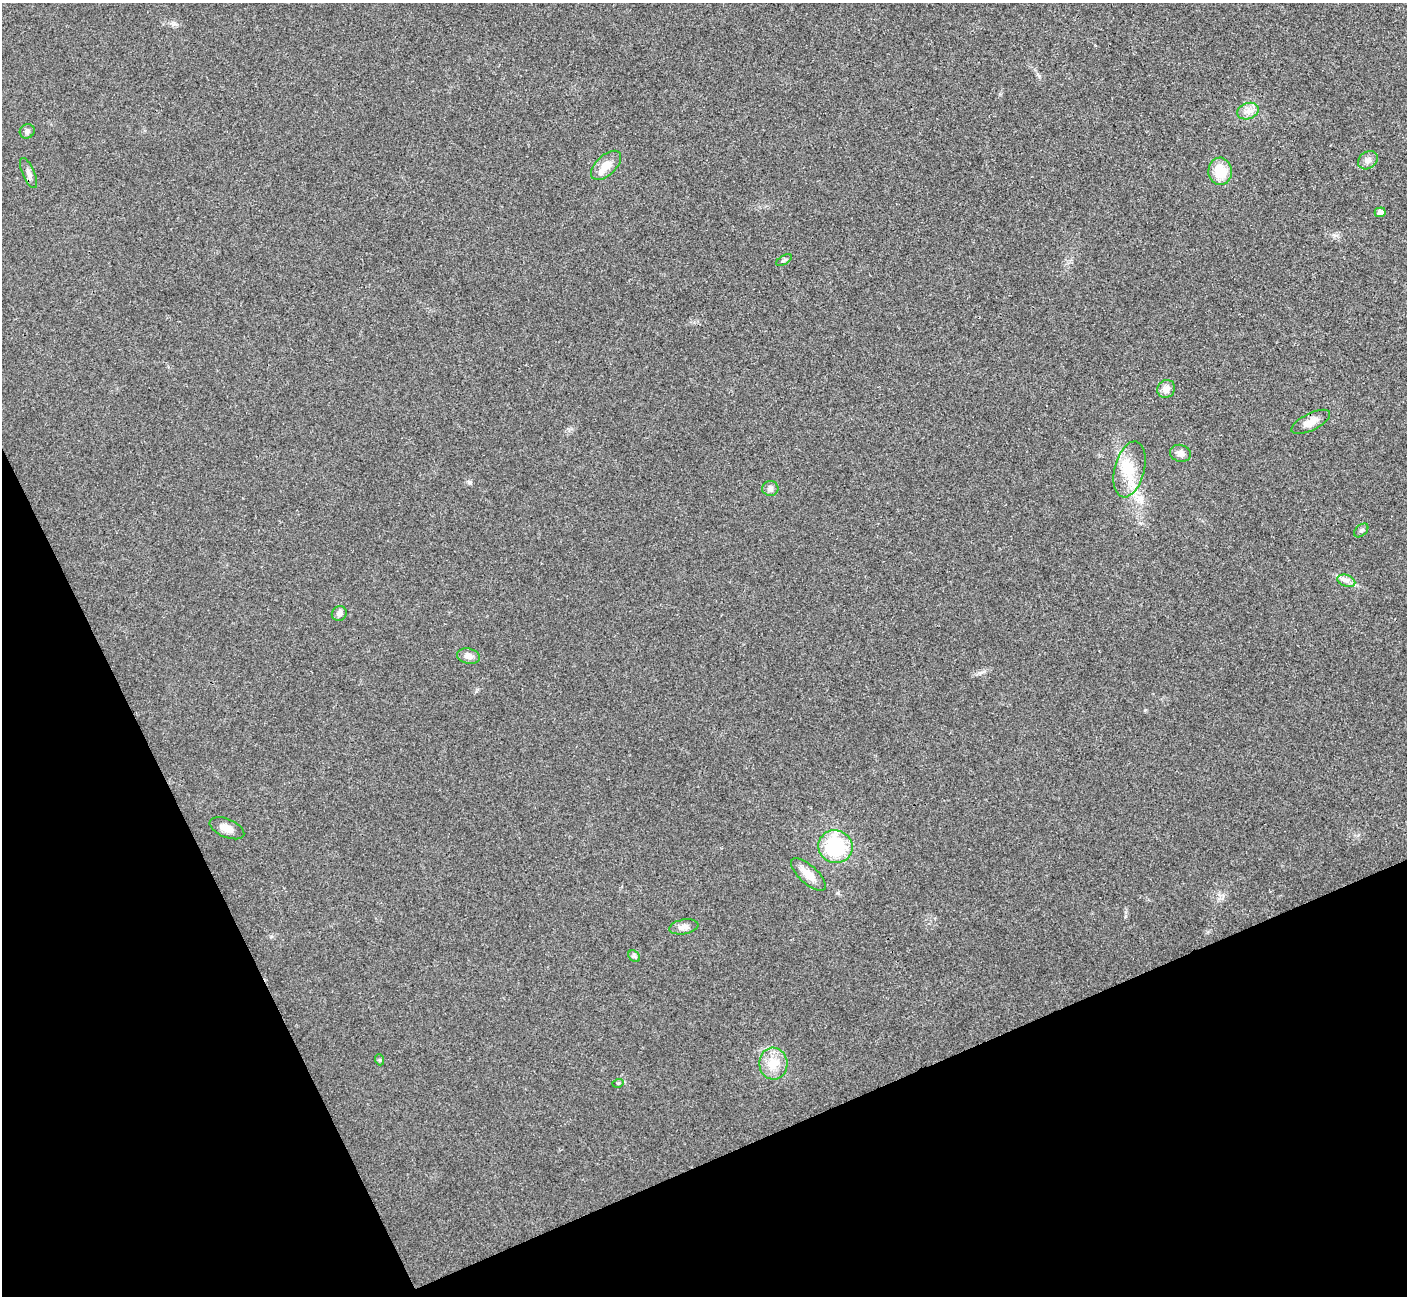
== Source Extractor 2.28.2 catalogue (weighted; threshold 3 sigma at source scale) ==
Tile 14 of 4 x 4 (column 2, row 4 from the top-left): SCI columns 1410-2814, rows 166-1459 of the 5634 x 5628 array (HDU 1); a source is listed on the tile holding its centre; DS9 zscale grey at full resolution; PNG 1409 x 1298 px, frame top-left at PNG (2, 3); each listed source drawn as its Kron ellipse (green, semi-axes under 4 px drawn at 4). Shown black and unused: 22% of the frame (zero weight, under 3 of 4 exposures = <1% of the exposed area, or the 3 px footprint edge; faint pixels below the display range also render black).
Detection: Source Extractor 2.28.2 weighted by HDU 2 'WHT'; one run over the whole footprint, this tile lists its part. Background 0.0215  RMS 0.0053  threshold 0.0237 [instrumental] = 3 sigma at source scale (4.5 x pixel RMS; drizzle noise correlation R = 1.50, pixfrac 1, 0.05/0.05 arcsec/px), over >= 5 px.
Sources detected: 26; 1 inside a brighter object's white glare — neither listed nor drawn; the other 25 listed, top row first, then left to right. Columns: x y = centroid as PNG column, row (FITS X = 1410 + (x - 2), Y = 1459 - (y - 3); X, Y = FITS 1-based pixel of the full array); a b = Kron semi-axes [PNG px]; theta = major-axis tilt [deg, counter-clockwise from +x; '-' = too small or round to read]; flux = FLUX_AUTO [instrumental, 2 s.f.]
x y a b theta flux
1248 111 11 8 20 3.4
27 131 7 7 - 1.5
1368 160 11 8 35 2.5
606 165 18 10 44 6.8
1220 171 14 11 -87 12
29 173 16 6 -67 2.3
1380 212 5 4 - 2.6
784 260 9 3 32 0.85
1166 389 9 8 - 3.7
1311 422 21 8 26 5.1
1180 453 10 8 -16 2.8
1129 469 28 15 76 13
770 488 8 7 - 1.9
1361 530 8 5 43 1.2
1346 581 9 5 -20 2.1
339 614 8 7 - 1.9
468 656 11 7 -12 3.2
227 828 18 9 -23 4.1
835 847 17 16 - 33
808 875 22 9 -42 6.8
684 927 15 7 10 3.2
634 956 6 5 - 0.96
380 1060 5 3 - 0.54
773 1064 16 14 -83 9.2
618 1083 5 3 - 0.58
Unlisted compact peaks at least as high as the median listed source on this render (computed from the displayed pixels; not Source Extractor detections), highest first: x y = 470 482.